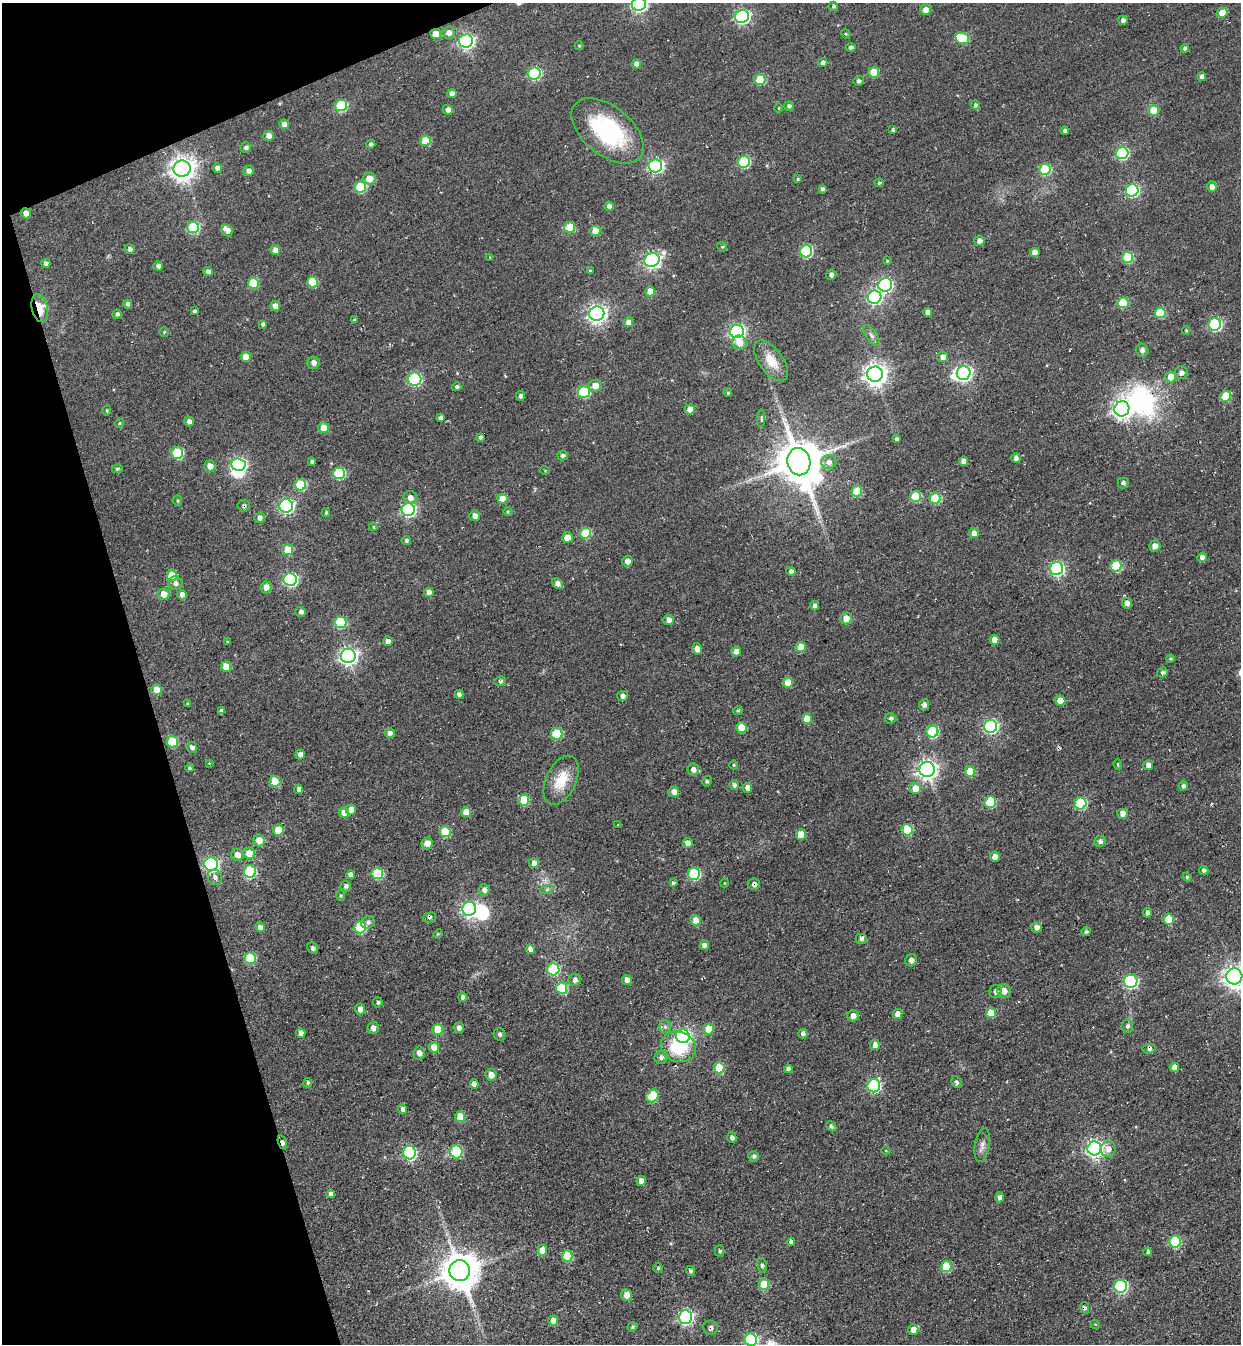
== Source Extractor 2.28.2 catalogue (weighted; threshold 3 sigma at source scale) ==
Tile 5 of 4 x 4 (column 1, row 2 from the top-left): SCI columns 312-1550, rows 2746-4087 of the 5451 x 5491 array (HDU 1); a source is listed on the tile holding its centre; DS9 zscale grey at full resolution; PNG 1243 x 1346 px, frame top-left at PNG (2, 3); each listed source drawn as its Kron ellipse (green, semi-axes under 4 px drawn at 4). Shown black and unused: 15% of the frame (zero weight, under 3 of 4 exposures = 7% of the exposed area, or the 3 px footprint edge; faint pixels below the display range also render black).
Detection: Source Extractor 2.28.2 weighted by HDU 2 'WHT'; one run over the whole footprint, this tile lists its part. Background 0.0477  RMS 0.017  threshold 0.0769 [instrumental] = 3 sigma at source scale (4.5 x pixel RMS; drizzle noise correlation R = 1.50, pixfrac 1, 0.05/0.05 arcsec/px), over >= 5 px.
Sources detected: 354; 5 inside a brighter object's white glare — neither listed nor drawn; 1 inside a brighter listed object's ellipse — not listed separately; the other 348 listed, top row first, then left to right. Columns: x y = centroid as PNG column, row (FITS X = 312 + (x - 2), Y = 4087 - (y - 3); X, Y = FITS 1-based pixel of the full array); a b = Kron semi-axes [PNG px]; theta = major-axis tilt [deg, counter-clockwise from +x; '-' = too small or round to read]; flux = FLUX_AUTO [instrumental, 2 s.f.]
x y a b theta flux
639 4 7 6 - 450
833 6 5 4 - 3.6
926 10 5 5 - 14
1222 13 5 5 - 32
742 16 7 6 - 380
1123 20 5 4 - 6.2
449 33 6 6 - 11
436 34 5 5 - 24
846 34 5 3 - 1.6
962 38 7 5 -21 83
466 41 7 6 - 450
579 46 4 4 - 1.8
851 47 4 4 - 4.2
1185 48 4 4 - 5
823 63 5 4 - 7.9
636 64 4 4 - 11
874 72 5 5 - 43
534 73 6 6 - 180
1202 77 4 4 - 7.4
760 80 5 5 - 73
858 81 5 5 - 3.9
452 94 5 4 - 11
976 105 5 4 - 4.7
341 106 6 5 - 110
789 106 5 4 - 4.3
779 108 4 3 - 1.3
448 110 5 5 - 9.6
1154 110 5 5 - 35
284 124 5 4 - 10
893 130 4 3 - 3.6
608 131 42 24 -39 180
1065 131 4 3 - 4.6
268 136 5 5 - 11
425 141 5 5 - 51
371 144 4 4 - 4.8
246 147 5 5 - 4.4
1122 153 6 6 - 190
744 162 6 5 - 130
655 166 7 6 - 390
217 168 5 5 - 5.7
182 169 8 8 - 1600
1045 169 6 5 - 99
248 171 5 5 - 6.8
369 178 6 6 - 22
798 179 4 3 - 2.1
879 183 4 4 - 2.6
360 187 6 5 - 92
1212 187 5 5 - 12
822 189 4 4 - 4.6
1132 190 6 6 - 200
609 206 5 4 - 6.5
26 213 5 5 - 11
193 227 6 5 - 110
570 227 5 5 - 49
227 230 6 5 - 10
595 231 5 5 - 28
979 241 5 5 - 9.3
722 247 5 4 - 2.3
130 249 5 5 - 4.9
275 250 5 5 - 14
806 251 6 6 - 170
1035 252 5 4 - 17
490 257 4 3 - 1.5
1128 257 5 5 - 96
652 260 8 6 26 540
887 261 4 3 - 1.8
46 263 5 4 - 5.6
158 266 4 4 - 6.1
208 271 4 4 - 8
590 271 4 3 - 1.9
831 275 5 4 - 5.3
312 282 5 5 - 62
253 283 5 5 - 67
885 285 7 6 - 290
650 291 5 5 - 20
874 297 7 6 - 350
1123 303 5 5 - 75
128 304 4 4 - 5.1
275 306 5 5 - 14
40 308 14 8 -78 41
194 311 4 4 - 3.7
928 312 4 4 - 9.9
1160 313 5 5 - 63
117 314 4 4 - 4.5
597 314 7 7 - 800
354 320 4 3 - 2.3
628 322 5 5 - 11
263 324 4 4 - 3.2
1215 324 6 6 - 220
737 331 7 6 - 470
1186 331 4 3 - 1.7
164 332 4 4 - 2
871 335 12 5 -54 5.9
739 343 7 7 - 18
1142 350 6 6 - 6.1
246 357 5 5 - 22
943 357 5 5 - 10
771 361 24 12 -54 30
313 363 6 6 - 8.4
964 373 7 7 - 430
1181 373 6 6 - 6.8
875 374 8 7 - 1300
1171 377 5 5 - 21
415 379 7 6 - 180
595 386 6 6 - 17
457 387 4 4 - 4.3
584 392 6 6 - 140
728 393 4 3 - 2.4
520 396 5 4 - 4.9
1225 396 5 5 - 57
690 409 5 5 - 18
1122 409 7 7 - 830
107 411 5 4 - 2
440 418 4 3 - 5.1
761 418 8 4 89 3.4
189 421 5 5 - 7.4
119 423 5 4 - 1.9
323 428 5 5 - 22
480 437 4 4 - 3.6
896 439 4 3 - 3.3
177 453 6 6 - 110
563 456 5 5 - 4.6
1016 458 5 4 - 10
963 461 4 4 - 13
312 462 4 3 - 4.2
799 462 14 11 -78 7700
829 462 8 7 - 9.7
238 465 7 6 - 300
210 466 5 5 - 15
117 469 5 4 - 2.6
545 470 4 3 - 1.3
339 473 6 6 - 110
1123 483 5 5 - 4
300 485 6 5 - 91
857 491 5 5 - 60
915 496 5 5 - 73
410 498 6 6 - 9.4
935 498 5 5 - 82
502 499 5 5 - 27
177 500 5 4 - 2.2
244 506 6 6 - 3.4
286 506 7 6 - 340
408 510 6 6 - 310
508 512 4 4 - 2
326 513 4 3 - 2.4
475 516 5 5 - 10
259 518 5 5 - 6.7
374 527 4 4 - 2.3
585 533 5 5 - 69
974 533 5 5 - 14
567 537 5 5 - 18
406 540 5 4 - 4.2
1155 546 5 5 - 10
288 550 5 5 - 44
1202 557 5 4 - 11
627 561 5 5 - 10
1116 566 6 5 - 96
1057 568 6 6 - 290
791 571 4 4 - 6.5
172 576 5 5 - 42
290 580 6 6 - 290
175 583 7 7 - 7.5
557 584 6 4 -41 8.5
266 587 5 5 - 12
429 592 5 4 - 13
164 594 5 5 - 19
182 595 5 4 - 13
1127 603 5 5 - 9.4
815 606 5 4 - 6
301 612 5 5 - 5.6
846 619 6 6 - 21
668 620 5 5 - 8.9
341 622 6 5 - 99
995 640 5 4 - 19
388 641 5 5 - 8.7
227 642 4 3 - 1.9
801 647 5 5 - 21
697 649 6 4 -74 9.4
736 652 5 5 - 9.4
348 656 7 7 - 660
1170 659 4 4 - 2.7
226 667 5 5 - 28
1162 672 5 5 - 4.2
500 681 6 5 - 2.9
788 683 5 5 - 33
157 690 5 5 - 34
459 694 5 4 - 7
622 696 5 5 - 6.9
1060 701 5 5 - 24
187 704 4 4 - 1.7
924 705 6 5 - 6.6
738 710 5 4 - 2.5
221 711 4 4 - 4.3
891 718 6 5 - 3.7
807 719 5 5 - 31
991 726 6 6 - 320
741 727 5 5 - 33
932 732 6 6 - 130
390 733 5 5 - 6.3
557 734 6 5 - 72
172 742 6 5 - 67
192 747 5 5 - 6.9
300 754 5 4 - 9.2
209 763 4 3 - 1.5
1118 764 5 4 - 1.9
734 765 4 4 - 1.8
1148 765 5 5 - 7.4
189 768 4 4 - 3.3
927 769 7 7 - 840
693 770 6 6 - 8.7
970 771 5 5 - 41
561 780 26 15 65 44
275 781 5 5 - 45
707 781 5 4 - 2.6
734 785 5 4 - 4.8
1183 786 5 4 - 5.9
747 788 5 5 - 9.8
915 788 5 5 - 24
299 789 5 4 - 7.5
674 792 5 5 - 13
524 800 5 5 - 55
990 802 6 5 - 84
1081 804 6 6 - 130
351 810 5 5 - 12
466 812 5 5 - 30
344 813 5 5 - 13
1122 814 5 5 - 16
618 825 3 3 - 1.8
278 830 5 5 - 31
907 830 5 5 - 77
445 832 5 5 - 70
801 835 5 5 - 39
259 840 6 6 - 22
1100 841 6 5 - 5.7
427 843 5 5 - 15
688 843 5 4 - 13
249 853 6 5 - 28
237 855 6 6 - 14
995 857 5 5 - 18
534 863 5 5 - 14
211 864 7 6 - 360
1204 870 5 4 - 4.1
250 872 6 6 - 150
377 874 6 5 - 93
694 874 6 6 - 140
350 875 4 4 - 8.6
215 877 8 7 - 6.4
1187 877 4 3 - 2.2
673 883 3 3 - 9
724 883 4 3 - 1.1
754 884 6 6 - 5.6
346 886 5 5 - 5.6
547 889 7 4 19 3.1
484 890 5 5 - 7.6
341 896 5 3 - 2
469 909 7 7 - 480
1147 913 5 4 - 5.3
429 918 6 5 - 3.4
1169 919 5 5 - 43
696 920 5 5 - 21
368 922 7 6 - 5.9
260 927 5 5 - 8.5
360 927 6 6 - 100
1036 927 5 5 - 9.2
1086 932 4 4 - 3.8
438 934 5 4 - 2
861 939 5 5 - 5.5
704 945 5 4 - 7.2
313 948 6 5 - 4.4
530 949 5 4 - 11
250 958 6 5 - 67
911 960 6 5 - 7.6
553 969 6 6 - 140
1234 976 8 8 - 1300
575 980 6 6 - 7.1
627 980 5 5 - 12
1131 981 6 6 - 240
562 988 5 5 - 84
1004 991 7 7 - 14
996 992 7 6 - 6.2
463 997 5 4 - 6.7
378 1002 5 5 - 3.8
360 1009 5 5 - 12
991 1013 5 5 - 32
898 1014 5 5 - 15
853 1016 6 5 - 11
1127 1026 6 6 - 4.8
665 1027 6 5 - 4.3
373 1028 6 5 - 8.4
459 1028 5 5 - 8.1
438 1029 5 5 - 43
709 1029 5 5 - 40
301 1033 5 4 - 10
500 1034 6 6 - 4.2
803 1034 5 4 - 6
683 1036 7 7 - 370
875 1045 5 5 - 11
434 1047 5 5 - 24
678 1047 18 15 -16 81
1149 1049 6 5 - 4.7
419 1053 6 5 - 8.5
661 1057 7 6 - 5.7
1174 1067 5 4 - 15
719 1068 5 5 - 63
788 1069 4 4 - 5.6
491 1075 6 5 - 14
957 1082 6 4 -61 3.9
308 1083 5 4 - 3.3
474 1084 5 4 - 8.7
874 1086 6 6 - 200
652 1096 7 5 48 70
403 1109 5 4 - 7.5
460 1117 5 5 - 31
831 1126 5 4 - 4
732 1138 5 4 - 5.4
282 1143 7 4 -70 7.1
982 1145 17 7 79 9.9
1094 1148 7 7 - 640
1108 1149 8 7 - 12
886 1151 4 3 - 1.2
456 1152 7 6 - 100
410 1153 7 6 - 220
754 1156 5 5 - 4.6
641 1181 5 4 - 14
331 1194 4 4 - 5.4
999 1197 5 4 - 6
791 1242 4 4 - 8.5
1175 1242 6 5 - 110
542 1250 5 5 - 22
720 1251 5 5 - 3.6
1148 1252 4 3 - 4.8
567 1256 5 5 - 63
762 1266 7 5 -74 3.3
946 1266 5 5 - 67
658 1268 4 4 - 2.6
460 1271 10 10 - 4600
690 1271 5 4 - 4.1
764 1284 5 5 - 49
1121 1286 6 6 - 210
627 1295 6 5 - 16
1085 1308 6 4 -80 3.7
685 1317 7 6 - 400
553 1321 5 4 - 15
1095 1324 5 3 - 1.4
633 1327 5 4 - 2.5
711 1328 7 7 - 6.3
913 1330 5 5 - 19
751 1340 6 6 - 210
Overlapping masked pixels (flux is a lower limit): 7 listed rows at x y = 436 34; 26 213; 40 308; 244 506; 754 884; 282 1143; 711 1328
Isophote crosses this tile's border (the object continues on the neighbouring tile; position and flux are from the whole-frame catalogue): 3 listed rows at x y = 639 4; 1234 976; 751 1340